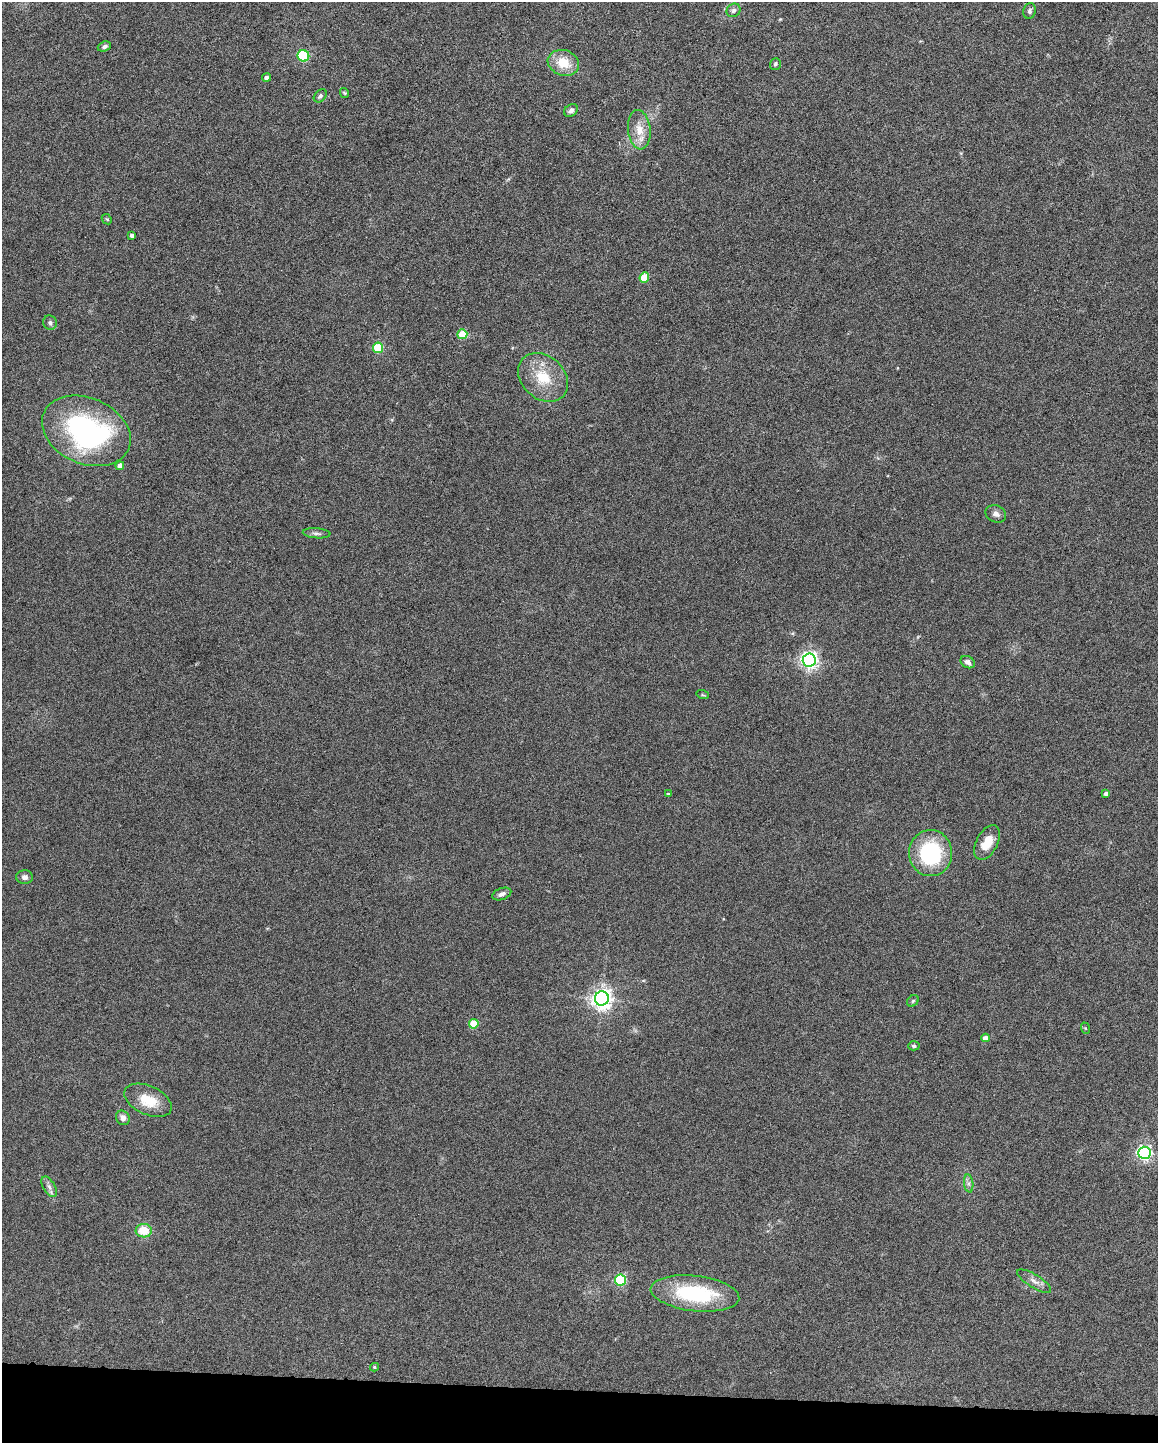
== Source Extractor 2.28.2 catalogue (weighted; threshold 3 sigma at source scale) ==
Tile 11 of 4 x 3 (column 3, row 3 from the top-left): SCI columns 2317-3472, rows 220-1660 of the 4630 x 4648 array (HDU 1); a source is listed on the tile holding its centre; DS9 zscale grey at full resolution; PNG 1160 x 1445 px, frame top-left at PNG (2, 2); each listed source drawn as its Kron ellipse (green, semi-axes under 4 px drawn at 4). Shown black and unused: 4% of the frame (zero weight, under 4 of 8 exposures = <1% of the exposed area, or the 3 px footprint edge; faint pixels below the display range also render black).
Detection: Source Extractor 2.28.2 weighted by HDU 2 'WHT'; one run over the whole footprint, this tile lists its part. Background 0.0773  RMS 0.005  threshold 0.0206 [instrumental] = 3 sigma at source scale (4.09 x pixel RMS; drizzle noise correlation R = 1.36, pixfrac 0.8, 0.05/0.05 arcsec/px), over >= 5 px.
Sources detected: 47; all 47 listed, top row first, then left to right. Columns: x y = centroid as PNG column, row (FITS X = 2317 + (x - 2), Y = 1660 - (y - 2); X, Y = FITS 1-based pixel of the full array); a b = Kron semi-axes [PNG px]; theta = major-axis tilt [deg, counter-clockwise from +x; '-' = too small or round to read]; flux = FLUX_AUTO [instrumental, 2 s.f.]
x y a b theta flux
733 10 7 6 - 1.4
1030 11 8 6 77 1.2
104 47 7 5 21 1.4
303 56 6 5 - 47
563 63 16 12 -18 10
775 64 6 5 - 1.1
266 77 4 4 - 1.6
344 93 5 3 - 0.48
320 96 7 5 46 1.1
571 111 7 5 38 1.5
639 130 20 11 -83 7.3
107 219 6 4 -44 0.55
132 236 3 3 - 1.2
644 277 5 5 - 14
50 323 7 6 - 1.3
462 334 5 5 - 12
378 348 5 5 - 27
543 377 28 21 -42 16
86 431 46 33 -24 94
120 466 4 4 - 3.7
996 514 10 8 -24 2.2
317 533 14 5 -4 1.4
809 660 6 6 - 180
968 662 8 5 -30 1.8
703 695 6 3 -18 0.59
668 794 3 3 - 0.46
1106 794 4 4 - 1.7
987 842 19 10 62 7.5
930 853 23 21 88 41
24 877 8 7 - 1.9
502 894 10 5 20 2
602 998 7 7 - 290
913 1001 6 5 - 0.79
474 1024 5 4 - 16
1085 1028 6 3 -71 0.49
985 1038 4 4 - 3
914 1046 6 4 -1 0.84
148 1100 25 14 -24 11
123 1118 7 6 - 2.5
1144 1153 6 6 - 120
969 1183 9 4 -82 1.4
49 1187 11 6 -59 2
144 1231 8 7 - 9.9
620 1280 5 5 - 50
1034 1281 19 6 -32 3
695 1293 44 17 -6 40
374 1367 4 4 - 0.56